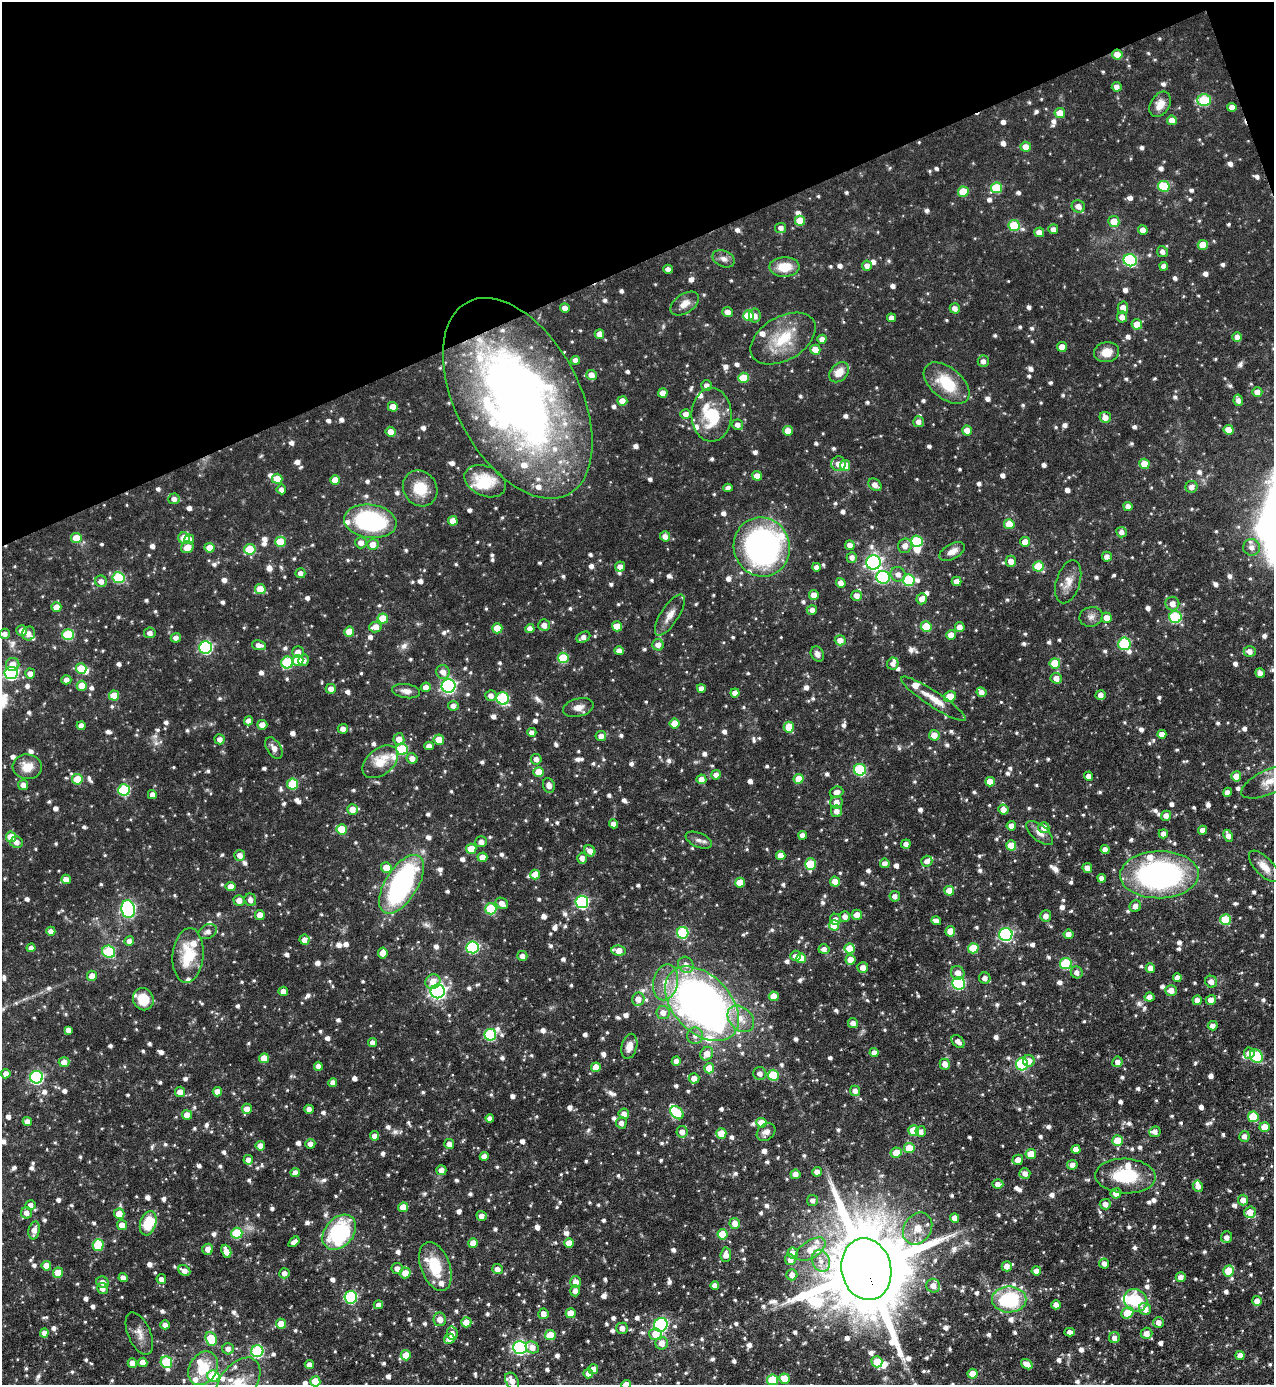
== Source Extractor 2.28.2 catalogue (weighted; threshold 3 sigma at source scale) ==
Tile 3 of 4 x 4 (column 3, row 1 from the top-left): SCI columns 2696-3967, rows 4150-5532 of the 5520 x 5532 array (HDU 1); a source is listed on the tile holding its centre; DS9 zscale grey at full resolution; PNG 1276 x 1387 px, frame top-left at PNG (2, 2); each listed source drawn as its Kron ellipse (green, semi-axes under 4 px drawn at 4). Shown black and unused: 19% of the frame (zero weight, under 5 of 9 exposures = <1% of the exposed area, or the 3 px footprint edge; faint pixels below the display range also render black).
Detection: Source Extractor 2.28.2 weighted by HDU 2 'WHT'; one run over the whole footprint, this tile lists its part. Background 0.0558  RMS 0.0044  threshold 0.018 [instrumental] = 3 sigma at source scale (4.09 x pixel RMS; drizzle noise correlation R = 1.36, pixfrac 0.8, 0.05/0.05 arcsec/px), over >= 5 px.
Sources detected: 1370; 2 too faint to see at this stretch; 9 inside a brighter object's white glare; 1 cosmic-ray / hot-pixel residue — neither listed nor drawn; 52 inside a brighter listed object's ellipse — not listed separately; of the other 1306, all 500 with FLUX_AUTO >= 2.15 (the completeness limit of this list) listed and drawn (806 fainter detections not listed), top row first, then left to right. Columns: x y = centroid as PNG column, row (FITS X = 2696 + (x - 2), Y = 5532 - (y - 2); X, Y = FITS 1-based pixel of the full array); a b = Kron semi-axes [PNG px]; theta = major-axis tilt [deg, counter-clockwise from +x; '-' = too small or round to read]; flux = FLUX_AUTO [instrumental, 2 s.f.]
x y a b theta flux
1117 55 5 5 - 5.1
1117 87 5 5 - 2.4
1204 100 7 6 - 24
1160 104 14 9 60 4.7
1232 107 4 4 - 2.9
1060 113 5 5 - 6.9
1172 120 5 4 - 4.6
1026 147 5 5 - 4.5
1164 186 6 5 - 21
997 188 5 5 - 20
963 192 5 5 - 9.8
1078 206 7 6 - 2.9
800 221 5 5 - 9.2
1114 221 5 5 - 6.4
1014 225 5 5 - 20
781 228 5 5 - 2.2
1053 229 5 5 - 2.3
1143 230 5 4 - 3.2
1039 232 5 5 - 3.2
1203 245 5 5 - 8.4
1162 252 5 5 - 2.2
724 259 11 8 -25 2.4
1130 260 6 6 - 44
867 266 5 5 - 2.2
1164 266 4 4 - 2.7
784 267 15 9 2 8.9
668 269 5 4 - 2.2
685 304 16 9 34 3.9
565 308 5 4 - 2.4
955 308 5 5 - 2.8
1123 308 6 5 - 4.1
727 312 5 5 - 2.9
748 316 5 5 - 14
755 316 7 6 - 2.4
1122 317 5 5 - 2.5
891 318 4 4 - 2.3
1137 324 5 5 - 5.9
599 334 5 4 - 2.9
1237 337 5 4 - 2.5
783 339 35 22 30 18
822 339 4 4 - 2.8
1062 347 5 5 - 5.1
815 350 5 5 - 6.1
1106 352 12 10 11 5.6
576 360 4 4 - 3.4
983 361 6 5 - 2.2
839 372 11 8 44 5.8
591 375 5 5 - 3.8
743 378 5 5 - 13
947 383 27 15 -39 17
707 385 5 5 - 2.2
1257 392 5 5 - 2.6
663 393 5 4 - 4.1
518 398 108 62 -62 330
1238 400 5 4 - 2.2
622 401 5 5 - 3.7
393 407 5 4 - 4.3
686 414 5 5 - 2.4
712 415 27 20 -90 19
1105 417 6 5 - 3.3
919 422 5 5 - 2.3
737 425 5 5 - 2.2
1229 430 5 5 - 6.9
788 431 5 5 - 5.8
967 431 5 5 - 4.2
391 432 5 5 - 3.8
838 464 7 7 - 3.5
1144 464 5 5 - 6.4
845 466 5 5 - 8.8
757 476 5 4 - 4.3
277 479 5 5 - 5.8
335 480 5 4 - 5.1
485 481 22 14 -24 14
875 485 7 5 -43 2.9
1191 487 6 6 - 2.7
420 488 18 16 -53 11
728 488 4 4 - 2.4
281 489 5 4 - 2.2
174 499 6 5 - 2.3
1128 506 4 4 - 2.6
370 521 26 16 -7 50
453 521 5 4 - 4.6
1009 524 5 5 - 9.4
1122 532 5 5 - 2.4
665 536 5 5 - 2.8
76 538 5 5 - 7.3
184 538 6 5 - 6.6
189 539 5 5 - 3.3
917 541 6 5 - 25
280 542 5 5 - 12
1025 542 5 5 - 3.9
361 543 6 5 - 2.7
373 544 6 5 - 4.7
850 545 5 4 - 2.6
905 546 7 7 - 3.1
187 547 6 5 - 5.2
762 547 30 28 -70 120
1252 547 8 8 - 3
209 548 5 5 - 5.1
250 549 5 5 - 17
952 551 14 7 27 3.6
852 557 5 5 - 2.4
1107 557 5 5 - 2.3
1011 561 5 5 - 3.4
873 562 7 7 - 120
620 566 5 5 - 2.4
1038 566 5 5 - 12
816 567 4 4 - 2.3
300 573 5 5 - 2.2
898 574 7 7 - 2.7
883 577 7 6 - 42
118 578 6 5 - 29
909 580 6 5 - 29
101 581 6 5 - 2.9
956 581 5 4 - 2.8
1068 582 22 12 73 5.3
841 583 5 4 - 3
260 589 5 5 - 7.9
814 595 5 5 - 3.7
857 596 5 5 - 2.9
922 599 5 5 - 3.2
1172 604 7 7 - 3.6
56 607 5 5 - 5
812 610 5 4 - 2.4
670 615 24 9 57 4.4
1091 617 11 9 12 2.3
1175 617 6 6 - 33
383 618 5 5 - 9.4
1107 618 5 5 - 4
544 625 6 5 - 2.7
617 626 5 5 - 6.5
926 626 5 5 - 12
375 627 6 5 - 4.6
960 627 5 4 - 3.2
497 628 5 5 - 9
530 629 4 4 - 2.5
22 631 5 5 - 2.7
349 632 5 5 - 7.2
29 633 7 6 - 2.4
150 633 6 5 - 2.3
5 634 5 5 - 2.2
68 635 6 5 - 27
951 635 5 5 - 3.6
583 637 7 5 29 2.2
176 638 5 5 - 2.3
840 640 5 5 - 3.7
1124 644 6 6 - 30
259 645 7 5 -11 2.8
658 645 5 5 - 3.2
206 647 6 6 - 61
619 651 4 4 - 2.7
1250 651 6 5 - 2.8
298 652 6 6 - 2.4
817 654 8 6 -61 2.2
563 658 5 5 - 18
298 660 5 5 - 8.7
304 660 6 5 - 2.3
287 662 6 6 - 31
1055 663 5 5 - 12
13 664 7 6 - 4.4
893 664 6 5 - 2.3
81 669 5 5 - 9.9
443 672 7 6 - 3.3
11 673 6 6 - 79
1260 673 5 4 - 2.4
30 674 5 5 - 3.1
1056 678 6 5 - 3.3
66 680 5 4 - 2.4
82 686 5 5 - 7.6
448 686 7 6 - 100
426 687 5 5 - 3.3
701 688 4 4 - 2.2
331 689 5 5 - 2.7
406 691 14 7 -9 3
981 692 5 4 - 2.9
735 693 4 4 - 3.1
1101 695 5 4 - 2.4
114 696 5 5 - 9.3
491 696 5 5 - 2.4
950 697 6 5 - 9.1
503 698 6 6 - 39
933 699 38 7 -33 6.5
453 706 5 5 - 2.7
578 708 16 9 14 3.7
249 721 4 4 - 2.6
675 724 5 5 - 7.2
262 725 5 5 - 3.9
81 726 4 4 - 2.4
789 727 5 5 - 8
343 729 5 5 - 2.5
532 732 4 4 - 2.1
1162 734 4 4 - 3.8
934 735 5 5 - 4.1
601 736 5 5 - 2.3
220 739 5 5 - 2.9
399 739 6 5 - 3.8
439 740 5 5 - 5.5
429 746 4 4 - 2.4
274 748 12 7 -58 2.7
402 749 6 5 - 25
412 758 5 5 - 3
536 759 5 5 - 2.3
380 762 20 13 39 10
27 767 14 12 -6 6.9
860 770 6 6 - 37
539 772 5 5 - 6.3
716 775 5 4 - 2.6
1088 776 4 4 - 2.2
1236 776 5 5 - 5
77 779 5 5 - 11
701 779 5 5 - 3.6
799 779 5 5 - 7.1
1269 781 30 12 25 7.1
990 782 5 5 - 4.9
293 784 5 5 - 16
23 785 5 5 - 2.9
549 785 7 6 - 2.7
124 790 6 5 - 39
836 792 7 5 19 2.7
1227 792 4 4 - 2.6
152 795 4 4 - 2.9
836 802 6 6 - 3.6
352 809 5 5 - 4
1003 809 5 5 - 3.3
836 811 6 5 - 2.8
1166 816 5 5 - 2.6
613 824 4 4 - 2.5
1011 826 4 4 - 2.8
1044 828 5 5 - 3.4
342 829 5 5 - 12
1203 830 4 4 - 3
1040 833 16 7 -40 3.1
1163 834 4 4 - 2.6
803 835 4 4 - 2.7
1228 836 6 4 -65 2.5
11 837 5 5 - 8.6
699 840 14 7 -23 2.2
16 842 6 5 - 2.8
481 842 6 5 - 2.7
906 844 4 4 - 2.2
1011 845 5 5 - 8
471 849 5 5 - 9.6
1105 849 4 4 - 2.7
590 851 6 5 - 3
240 855 5 5 - 2.9
781 855 5 4 - 4.5
482 857 5 4 - 4.4
582 858 5 5 - 2.5
927 861 5 5 - 2.5
885 863 5 5 - 2.7
810 864 6 5 - 19
1264 866 20 9 -46 4.6
386 867 5 5 - 6.3
1087 868 5 4 - 2.7
535 874 5 5 - 6.7
1159 875 39 23 1 110
1102 878 4 4 - 2.4
66 879 5 4 - 3.7
835 882 5 5 - 4.4
740 883 5 5 - 6.8
402 884 33 16 58 88
231 886 5 4 - 3.9
949 891 5 5 - 5.9
895 896 5 5 - 2.2
239 900 5 5 - 3.5
250 900 6 5 - 2.5
582 902 6 6 - 58
502 903 6 5 - 3
1135 906 6 5 - 2.9
128 909 9 6 -79 88
491 909 5 5 - 21
260 915 5 5 - 4.8
857 915 5 5 - 4.3
845 916 5 5 - 2.5
1046 916 5 5 - 2.7
835 919 6 5 - 2.6
1225 920 5 5 - 17
936 921 5 4 - 2.7
834 925 5 5 - 8.6
51 931 4 4 - 2.5
950 931 5 5 - 6.2
208 932 9 7 26 2.5
683 933 6 5 - 30
1068 934 5 5 - 3.3
1006 935 6 6 - 68
304 940 5 5 - 3.5
129 941 5 4 - 2.7
472 947 6 6 - 47
31 948 4 4 - 2.4
973 948 5 5 - 9.9
824 949 5 5 - 2.3
850 949 5 5 - 9.6
619 951 7 5 -9 4.9
109 952 6 6 - 31
383 953 5 5 - 5
188 955 27 15 85 17
522 956 5 5 - 2.2
796 956 5 5 - 2.3
801 958 5 5 - 6.2
850 960 5 5 - 5.4
1066 964 6 5 - 24
686 965 8 7 - 2.6
863 968 5 5 - 3
1150 968 5 5 - 3.2
1077 972 6 6 - 2.3
958 973 7 6 - 3.4
92 976 5 5 - 3.8
1177 977 4 4 - 2.4
985 978 6 5 - 2.4
433 981 8 7 - 4.8
666 982 18 12 78 6.9
1211 982 6 6 - 2.7
958 983 6 6 - 56
1171 990 6 5 - 3.6
283 991 4 4 - 3
438 991 7 6 - 130
774 996 5 5 - 6.3
1149 997 5 4 - 2.5
143 999 11 10 - 9.2
638 999 6 6 - 3.3
1197 1000 5 4 - 2.6
1211 1000 5 5 - 3.9
702 1004 44 28 -46 260
663 1013 6 6 - 3.3
741 1019 15 11 -44 6.5
853 1023 5 5 - 2.7
1213 1026 5 4 - 2.4
68 1030 4 4 - 2.2
490 1035 6 6 - 39
695 1036 8 8 - 2.4
373 1042 4 4 - 2.4
958 1042 7 5 -43 2.6
629 1046 13 7 76 3.8
874 1053 4 4 - 2.4
1249 1053 6 5 - 2.8
707 1054 7 6 - 4.8
1256 1056 7 6 - 30
264 1058 5 5 - 7.2
676 1061 4 4 - 2.5
1029 1061 6 5 - 3.8
64 1062 5 5 - 3.4
1117 1062 5 5 - 2.4
945 1064 5 5 - 3
1022 1064 6 6 - 38
318 1066 4 4 - 2.8
596 1067 5 5 - 4.9
709 1068 5 5 - 6.4
760 1073 6 6 - 2.3
6 1074 5 4 - 2.5
773 1075 5 5 - 21
36 1077 6 6 - 74
694 1078 5 5 - 3.5
333 1082 4 4 - 2.5
855 1091 5 5 - 2.7
180 1092 5 5 - 3.3
217 1092 5 4 - 4
247 1109 5 5 - 3.5
309 1109 4 4 - 2.6
677 1113 7 5 -42 23
624 1114 5 5 - 2.8
187 1115 5 4 - 4.8
1253 1117 5 5 - 18
490 1118 4 4 - 2.3
27 1122 5 4 - 2.9
621 1123 5 5 - 2.4
761 1123 5 5 - 6.6
1265 1127 5 5 - 5.9
914 1130 5 5 - 11
921 1131 5 5 - 2.3
682 1132 6 5 - 2.8
766 1132 10 8 40 2.5
1155 1132 6 5 - 2.4
721 1133 5 5 - 7.2
375 1136 4 4 - 2.5
1244 1136 5 5 - 2.4
1118 1141 5 5 - 11
310 1144 5 5 - 2.4
449 1144 5 5 - 3
260 1146 5 4 - 3
909 1148 5 5 - 8.2
1076 1149 4 4 - 3.8
896 1153 5 5 - 7.4
1031 1154 5 5 - 7.2
484 1156 4 4 - 2.6
248 1160 5 5 - 2.4
1018 1160 5 5 - 4.1
1072 1165 5 5 - 2.7
441 1170 5 5 - 3
817 1172 5 4 - 2.7
295 1173 4 4 - 3.3
1025 1173 5 5 - 2.6
795 1174 5 4 - 3.4
1125 1176 30 17 -2 21
998 1184 5 4 - 2.5
1198 1186 6 5 - 2.4
1116 1193 5 5 - 3.3
813 1200 5 5 - 2.2
1243 1200 5 5 - 3.5
1105 1204 5 5 - 2.8
31 1205 5 5 - 2.3
403 1207 5 4 - 6.1
1250 1212 6 5 - 4.9
26 1213 6 5 - 2.8
119 1214 5 5 - 6.3
482 1216 5 5 - 2.7
955 1218 4 4 - 3.7
148 1223 12 8 73 14
735 1223 5 5 - 3.6
122 1225 5 5 - 4
918 1229 17 13 57 6.9
34 1230 9 5 78 3.7
339 1232 20 14 49 40
237 1233 5 5 - 23
722 1234 5 5 - 12
1227 1237 6 5 - 2.4
294 1242 6 4 37 2.2
473 1243 5 5 - 4.3
569 1243 5 5 - 5.1
98 1245 6 5 - 22
208 1249 5 5 - 3.3
811 1249 17 8 33 5.7
226 1251 7 4 -69 5.2
793 1253 5 5 - 3.3
726 1255 7 5 86 3.3
790 1260 5 5 - 3
821 1261 11 8 -68 3.7
1104 1263 5 5 - 2.3
46 1266 5 5 - 5.7
435 1266 25 14 -69 16
1007 1266 5 5 - 3.3
397 1268 6 5 - 2.9
497 1269 5 5 - 2.6
866 1269 31 25 -78 8700
184 1271 6 5 - 3.1
1036 1271 5 4 - 2.8
1229 1271 5 5 - 14
58 1273 5 5 - 7.9
284 1273 5 5 - 2.4
405 1273 5 5 - 4.5
792 1275 5 5 - 2.6
1181 1277 5 4 - 2.6
123 1278 4 4 - 2.3
161 1279 5 4 - 2.4
102 1282 6 5 - 2.8
576 1282 6 5 - 3.7
715 1286 4 4 - 2.6
933 1286 7 6 - 4
103 1289 5 5 - 2.5
575 1291 5 4 - 2.5
351 1297 6 6 - 49
1009 1299 17 13 1 34
1136 1300 12 11 - 18
1257 1301 5 5 - 3.5
378 1305 4 4 - 2.2
1056 1305 4 4 - 2.7
1145 1309 6 5 - 4.5
571 1313 5 5 - 6.9
1127 1313 6 5 - 12
543 1314 5 5 - 3.4
440 1319 6 6 - 3.3
466 1322 5 5 - 4.7
1159 1323 5 5 - 2.9
281 1324 5 5 - 5.8
165 1325 5 4 - 2.4
661 1325 7 6 - 72
622 1328 6 5 - 2.9
1070 1332 5 4 - 2.2
44 1333 4 4 - 2.6
139 1333 22 11 -66 4.6
452 1333 7 5 -77 2.8
1146 1333 6 5 - 4.1
655 1334 6 6 - 7.3
550 1335 5 5 - 11
1114 1338 5 5 - 2.3
211 1339 7 5 -68 16
449 1339 5 5 - 3.1
662 1343 6 6 - 3.7
520 1347 7 6 - 88
532 1347 7 5 -29 3.8
228 1349 6 5 - 2.4
257 1351 6 6 - 44
406 1355 5 5 - 6.6
1240 1355 4 4 - 3.3
143 1362 4 4 - 3.7
166 1362 6 5 - 22
877 1362 6 5 - 7.4
132 1363 5 4 - 3.5
1027 1364 6 4 -36 3.3
309 1365 4 4 - 2.9
203 1368 18 13 58 13
593 1369 5 5 - 4
588 1373 5 5 - 2.7
973 1374 5 5 - 5.9
213 1376 6 5 - 19
785 1379 5 5 - 7
773 1380 5 5 - 21
315 1381 5 5 - 8.2
512 1381 9 6 -57 3.7
238 1382 28 17 51 12
626 1384 5 4 - 3.3
Overlapping masked pixels (flux is a lower limit): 3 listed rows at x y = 1117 55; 518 398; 866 1269
Isophote crosses this tile's border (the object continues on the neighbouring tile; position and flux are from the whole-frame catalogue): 5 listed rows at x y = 1269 781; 213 1376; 315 1381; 238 1382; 626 1384